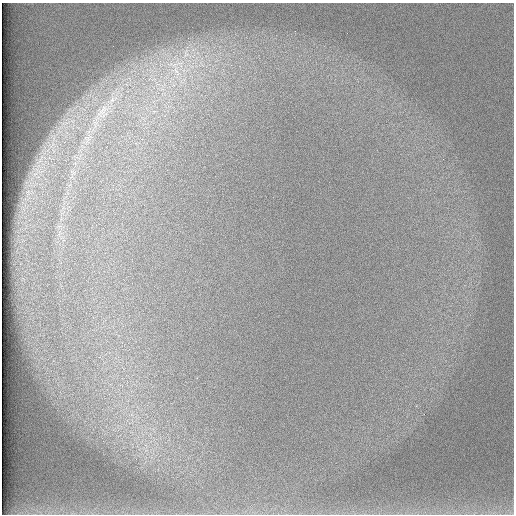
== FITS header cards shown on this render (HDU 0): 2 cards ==
NAXIS1  =                  512 /
NAXIS2  =                  512 /

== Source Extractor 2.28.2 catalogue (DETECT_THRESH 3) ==
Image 512 x 512 px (HDU 0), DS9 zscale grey, 1 PNG px = 1 image px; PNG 516 x 516 px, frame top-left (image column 1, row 512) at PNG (2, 3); no overlay
Background 98.7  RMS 2.9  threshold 8.7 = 3 sigma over >= 5 px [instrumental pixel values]
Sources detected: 3; all 3 listed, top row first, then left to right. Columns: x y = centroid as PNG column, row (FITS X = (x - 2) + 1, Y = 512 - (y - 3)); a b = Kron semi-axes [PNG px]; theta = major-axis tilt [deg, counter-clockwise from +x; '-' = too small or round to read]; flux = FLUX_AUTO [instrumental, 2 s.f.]
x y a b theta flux
186 54 12 9 -86 1800
176 71 20 10 -51 3700
103 110 19 8 62 2400